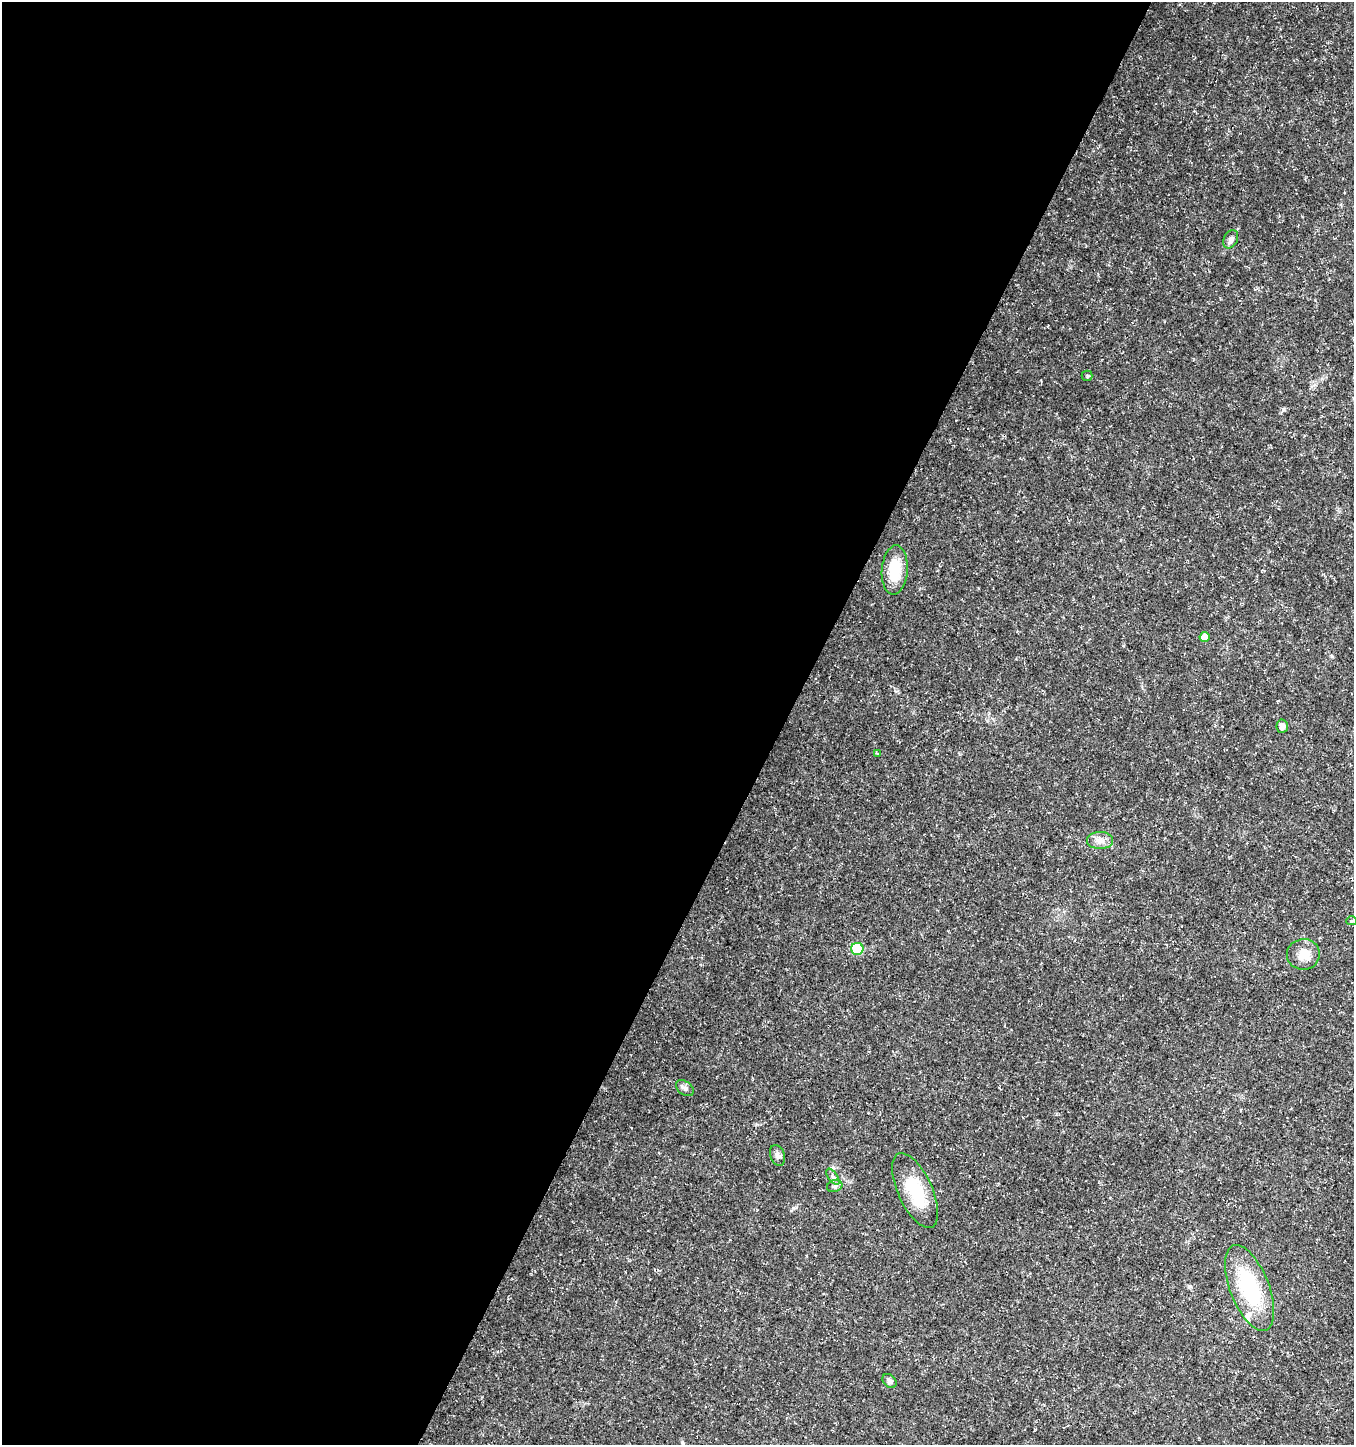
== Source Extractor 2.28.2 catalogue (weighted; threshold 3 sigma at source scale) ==
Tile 5 of 4 x 4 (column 1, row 2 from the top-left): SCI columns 199-1550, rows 2895-4337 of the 5872 x 5780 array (HDU 1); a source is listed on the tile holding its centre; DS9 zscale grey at full resolution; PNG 1356 x 1447 px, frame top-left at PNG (2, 2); each listed source drawn as its Kron ellipse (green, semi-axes under 4 px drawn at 4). Shown black and unused: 58% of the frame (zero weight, under 3 of 5 exposures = <1% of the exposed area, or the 3 px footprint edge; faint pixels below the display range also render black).
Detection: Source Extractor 2.28.2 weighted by HDU 2 'WHT'; one run over the whole footprint, this tile lists its part. Background 0.0108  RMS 0.0022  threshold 0.0101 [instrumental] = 3 sigma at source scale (4.5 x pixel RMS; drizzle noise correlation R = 1.50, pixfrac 1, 0.0396/0.0396 arcsec/px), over >= 5 px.
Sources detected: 18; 1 inside a brighter listed object's ellipse — not listed separately; the other 17 listed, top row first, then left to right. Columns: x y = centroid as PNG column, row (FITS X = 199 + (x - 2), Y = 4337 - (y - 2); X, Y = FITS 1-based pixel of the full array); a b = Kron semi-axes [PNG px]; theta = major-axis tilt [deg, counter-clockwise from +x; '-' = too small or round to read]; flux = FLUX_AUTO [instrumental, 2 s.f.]
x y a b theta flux
1231 239 10 6 63 0.84
1087 376 5 5 - 0.3
895 570 24 13 85 7
1205 637 5 5 - 1.9
1282 726 6 6 - 1.1
877 754 3 3 - 0.21
1100 840 13 8 0 1.6
1351 921 5 4 - 0.37
857 949 6 6 - 12
1303 954 16 15 - 2.9
685 1088 10 6 -36 0.7
778 1155 11 7 -69 0.83
833 1177 9 4 -54 0.62
835 1186 8 6 20 0.58
915 1191 40 17 -65 9.8
1250 1288 45 19 -69 18
889 1381 8 6 -47 0.76
Unlisted compact peaks at least as high as the median listed source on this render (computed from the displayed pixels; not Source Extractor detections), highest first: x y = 793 1208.